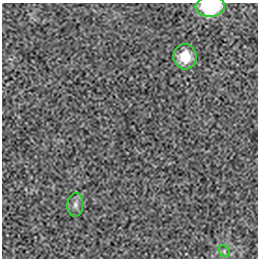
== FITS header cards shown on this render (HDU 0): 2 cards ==
NAXIS1  =                  256 / length of data axis 1
NAXIS2  =                  256 / length of data axis 2

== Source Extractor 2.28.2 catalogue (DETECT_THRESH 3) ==
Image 256 x 256 px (HDU 0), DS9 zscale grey, 1 PNG px = 1 image px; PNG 260 x 260 px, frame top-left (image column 1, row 256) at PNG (2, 3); each listed source drawn as its Kron ellipse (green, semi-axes under 4 px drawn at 4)
Background -5.96e-05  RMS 0.0023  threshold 0.00703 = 3 sigma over >= 5 px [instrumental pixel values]
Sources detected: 4; all 4 listed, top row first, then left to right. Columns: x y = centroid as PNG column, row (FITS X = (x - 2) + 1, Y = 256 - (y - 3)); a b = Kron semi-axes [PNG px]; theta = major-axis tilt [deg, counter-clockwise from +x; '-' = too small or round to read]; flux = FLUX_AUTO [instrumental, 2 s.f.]
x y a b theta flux
210 6 15 10 4 11
185 57 13 11 -88 2.8
75 205 12 8 88 0.76
224 251 6 5 - 0.31
At the frame edge (FLAGS 8, measured only in part): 1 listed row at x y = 210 6